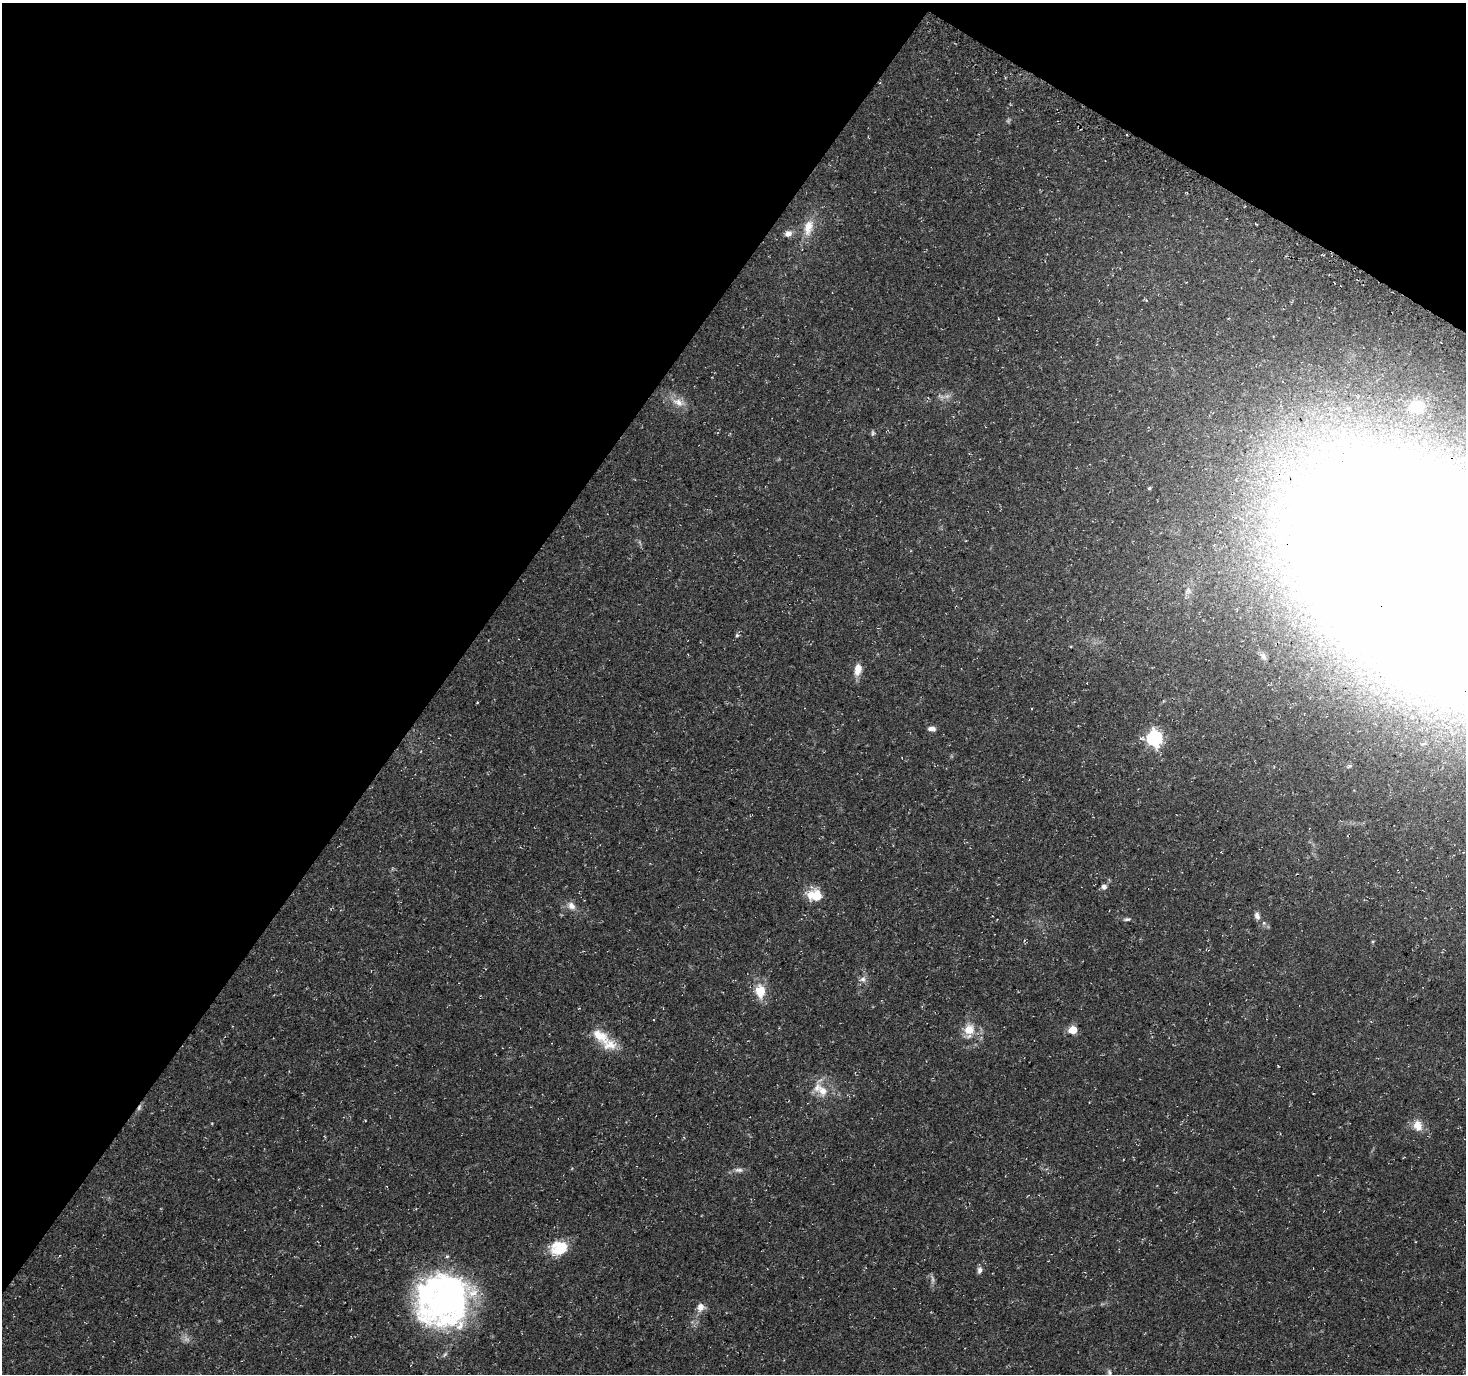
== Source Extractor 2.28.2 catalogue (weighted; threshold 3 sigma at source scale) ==
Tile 2 of 4 x 4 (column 2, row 1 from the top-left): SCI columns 1551-3014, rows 4372-5743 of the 5992 x 6054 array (HDU 1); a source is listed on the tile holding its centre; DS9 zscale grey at full resolution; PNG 1468 x 1376 px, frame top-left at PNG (2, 3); no overlay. Shown black and unused: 34% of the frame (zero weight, under 3 of 4 exposures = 5% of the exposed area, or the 3 px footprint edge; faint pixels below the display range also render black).
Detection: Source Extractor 2.28.2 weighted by HDU 2 'WHT'; one run over the whole footprint, this tile lists its part. Background 0.0482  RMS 0.004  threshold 0.0178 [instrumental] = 3 sigma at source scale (4.5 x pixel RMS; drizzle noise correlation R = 1.50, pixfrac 1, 0.0396/0.0396 arcsec/px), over >= 5 px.
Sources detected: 39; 3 too faint to see at this stretch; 1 inside a brighter object's white glare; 1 cosmic-ray / hot-pixel residue — not listed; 3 inside a brighter listed object's ellipse — not listed separately; the other 31 listed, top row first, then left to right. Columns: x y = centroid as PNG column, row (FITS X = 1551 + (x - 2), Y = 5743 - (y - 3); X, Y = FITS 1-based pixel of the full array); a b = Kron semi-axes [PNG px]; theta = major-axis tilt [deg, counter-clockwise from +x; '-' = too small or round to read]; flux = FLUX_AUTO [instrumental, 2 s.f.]
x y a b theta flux
808 227 25 13 75 6.8
788 233 9 7 14 2.2
678 402 19 9 -22 4.4
1417 407 10 8 3 15
873 433 7 5 88 0.74
1149 488 4 4 - 0.55
1428 574 149 80 -41 5500
737 635 6 5 - 0.67
1263 656 11 6 -58 1.5
858 669 14 8 80 4.4
932 729 9 5 -6 1.6
1154 738 7 6 - 94
1104 887 6 6 - 1.5
817 896 15 13 43 6.7
571 906 12 9 -50 2.7
1257 916 10 7 -72 1.8
1127 919 10 4 4 0.91
1025 940 4 3 - 0.69
863 979 10 8 50 1.9
760 991 18 13 -84 8
969 1030 10 7 81 8.4
1073 1030 5 5 - 13
600 1036 31 15 -38 9.1
822 1091 18 14 -59 6.4
1417 1125 15 11 -72 4.8
738 1170 13 6 0 1.7
559 1248 22 17 13 10
979 1270 9 6 82 1.5
445 1300 58 54 -26 130
701 1307 10 10 - 2.9
1109 1372 8 5 -71 0.93
Overlapping masked pixels (flux is a lower limit): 1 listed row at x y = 1428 574
Isophote crosses this tile's border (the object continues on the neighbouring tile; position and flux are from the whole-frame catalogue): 1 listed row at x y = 1428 574